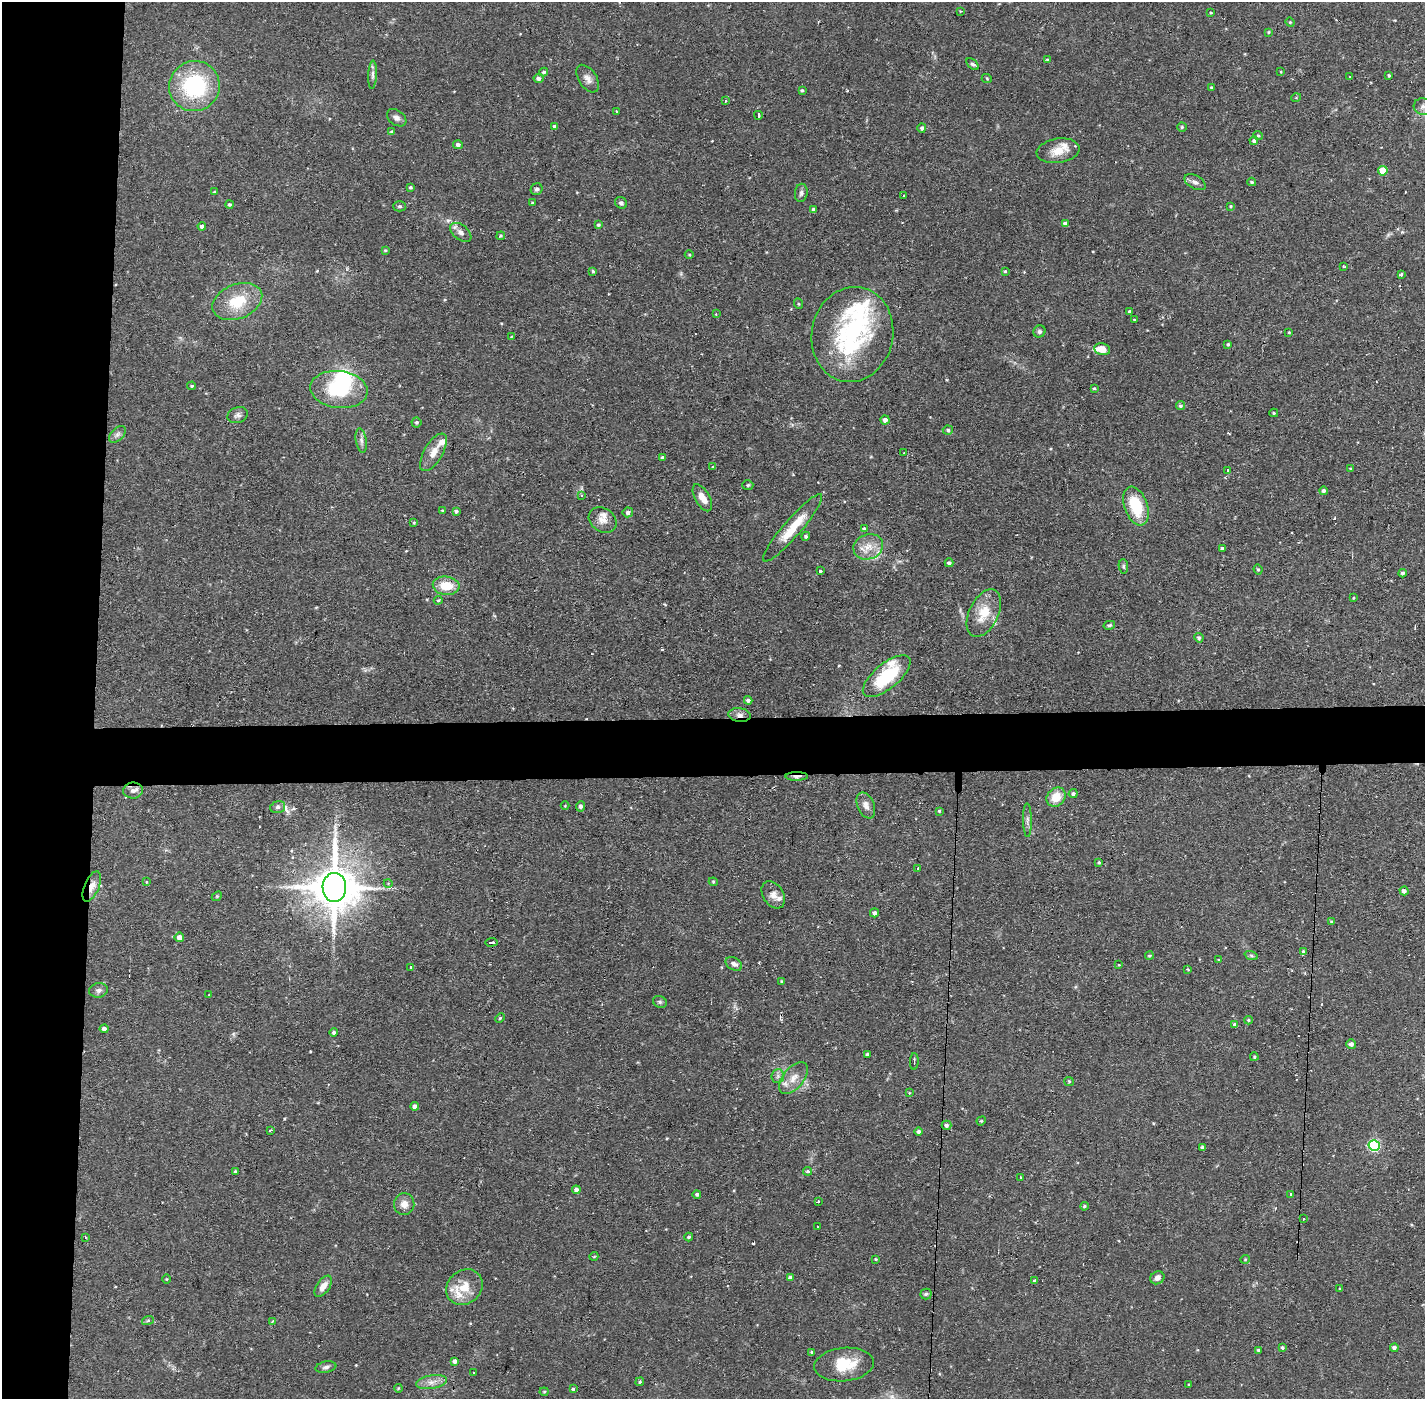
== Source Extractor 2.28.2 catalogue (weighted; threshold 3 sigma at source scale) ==
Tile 4 of 3 x 3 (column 1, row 2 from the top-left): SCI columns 1-1423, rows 1452-2848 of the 4269 x 4300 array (HDU 1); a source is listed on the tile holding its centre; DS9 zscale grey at full resolution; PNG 1427 x 1401 px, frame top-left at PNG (2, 2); each listed source drawn as its Kron ellipse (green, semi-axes under 4 px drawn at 4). Shown black and unused: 11% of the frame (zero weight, under 2 of 3 exposures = <1% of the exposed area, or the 3 px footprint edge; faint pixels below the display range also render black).
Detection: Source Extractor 2.28.2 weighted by HDU 2 'WHT'; one run over the whole footprint, this tile lists its part. Background 0.0744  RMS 0.0065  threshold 0.0293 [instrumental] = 3 sigma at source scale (4.5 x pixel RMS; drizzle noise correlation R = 1.50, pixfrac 1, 0.05/0.05 arcsec/px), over >= 5 px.
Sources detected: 227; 3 inside a brighter object's white glare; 3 cosmic-ray / hot-pixel residue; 1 long thin detection or spike segment (spike, bleed or trail) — neither listed nor drawn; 11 inside a brighter listed object's ellipse — not listed separately; the other 209 listed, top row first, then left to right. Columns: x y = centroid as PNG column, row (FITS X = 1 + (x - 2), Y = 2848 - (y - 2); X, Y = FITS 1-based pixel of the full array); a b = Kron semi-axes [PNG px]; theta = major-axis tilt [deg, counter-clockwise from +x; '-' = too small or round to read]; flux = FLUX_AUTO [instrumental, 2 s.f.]
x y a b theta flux
960 11 3 2 - 0.45
1211 13 4 2 - 0.6
1290 22 5 4 - 0.76
1269 32 4 3 - 0.64
1047 60 4 4 - 0.71
972 64 7 4 -41 1.5
544 72 4 4 - 1.4
1281 72 4 3 - 0.53
372 75 14 4 88 2.2
1389 75 3 2 - 0.83
1350 77 3 3 - 0.48
539 78 5 5 - 2.1
588 79 15 9 -56 4.1
987 79 5 3 - 0.61
194 86 25 25 - 63
1212 88 3 3 - 1.1
802 90 3 3 - 0.97
1296 98 5 3 - 0.54
725 100 3 3 - 1.5
1423 107 9 8 - 3.4
616 112 3 3 - 1.4
758 115 4 3 - 6.6
397 118 11 7 -36 2.7
554 127 3 3 - 5.3
1182 127 5 4 - 0.96
922 128 5 4 - 1.5
392 132 4 3 - 1.6
1258 136 5 4 - 0.8
1254 141 4 4 - 1.4
458 145 5 4 - 2.1
1058 151 22 12 8 9.5
1383 171 5 5 - 14
1195 182 11 6 -29 3
1252 182 4 3 - 0.93
410 187 3 3 - 1.1
537 189 6 5 - 1.6
215 192 4 3 - 0.76
801 193 9 6 81 2
904 195 3 2 - 0.82
532 203 4 3 - 0.67
621 203 6 5 - 1.6
229 204 4 4 - 1.1
400 206 6 5 - 1.2
1231 206 3 3 - 0.61
814 210 4 4 - 2.5
1065 224 4 4 - 2.3
598 225 4 3 - 1.1
202 226 4 4 - 1.7
461 232 12 7 -38 3.4
501 236 4 4 - 0.72
385 250 4 3 - 0.64
689 255 4 3 - 0.58
1344 267 3 2 - 0.61
593 271 4 3 - 0.96
1005 271 3 3 - 0.68
1401 274 3 3 - 4.1
237 301 26 17 22 23
799 304 5 3 - 0.6
1130 312 4 3 - 2
716 314 3 3 - 0.79
1135 320 4 3 - 1.1
1039 331 6 5 - 1.5
1289 332 3 3 - 0.57
852 334 48 40 79 92
511 337 4 3 - 0.42
1228 344 3 3 - 0.95
1102 349 8 6 -12 7.3
192 386 4 3 - 0.9
1094 388 4 3 - 0.88
339 389 29 18 -7 40
1180 406 4 4 - 1.2
1274 413 4 4 - 0.82
238 415 10 7 21 2.4
885 420 4 4 - 3
416 422 5 5 - 1.2
948 430 5 4 - 1.2
117 434 10 6 45 2.3
361 441 12 5 -80 2.3
434 452 21 9 60 8.1
904 453 3 3 - 0.49
662 458 4 4 - 1.3
713 467 4 4 - 0.61
1350 468 4 3 - 0.61
1227 471 3 3 - 2.5
748 485 5 4 - 1.1
1324 491 4 4 - 1.7
581 495 3 3 - 1.5
702 498 15 7 -60 6.3
1136 506 20 11 -70 26
442 510 3 3 - 0.66
456 511 4 3 - 1.6
628 512 5 5 - 1.9
603 520 15 11 -35 5.8
414 523 4 3 - 0.65
793 528 44 9 49 19
864 529 3 3 - 0.98
806 536 5 4 - 1.2
868 547 15 12 19 9
1222 548 3 3 - 1.3
949 563 4 4 - 1.7
1123 566 7 4 -84 1.1
1258 569 5 3 - 0.94
820 571 3 2 - 0.88
1403 573 4 4 - 1.4
446 586 13 9 -4 14
1354 598 4 2 - 0.54
438 600 4 3 - 0.79
984 613 25 14 64 16
1109 625 6 4 13 1.1
1199 638 5 4 - 1.5
887 676 29 12 40 38
748 700 4 4 - 2
739 715 11 7 -6 3.5
797 776 11 4 1 3.2
133 791 10 8 1 3.2
1073 794 4 4 - 1.4
1056 797 10 8 46 11
866 805 13 8 -67 4
565 806 4 3 - 0.47
580 806 5 4 - 2
278 807 8 5 15 1.6
939 811 4 4 - 0.77
1027 820 17 4 -89 2.6
1099 862 3 3 - 0.77
918 868 3 2 - 0.96
146 882 4 3 - 0.69
713 882 4 4 - 0.76
388 883 4 3 - 0.47
92 886 16 7 67 6.2
334 887 14 12 -88 2800
1404 891 4 4 - 2.7
773 895 15 10 -57 4.6
217 896 5 4 - 0.82
874 913 4 4 - 2.1
1331 922 4 3 - 0.63
179 937 5 4 - 4.4
491 942 6 2 4 2.5
1303 951 4 4 - 1.3
1251 955 7 4 -19 1.1
1149 956 4 4 - 0.9
1219 960 4 3 - 0.59
734 964 9 6 -30 2.9
1119 965 3 3 - 0.44
411 967 3 2 - 0.79
1188 969 4 3 - 0.58
782 981 4 3 - 0.87
98 990 9 7 12 2.4
209 995 3 2 - 0.46
660 1002 7 6 - 1.3
500 1018 5 3 - 0.67
1248 1020 4 4 - 0.76
1234 1025 4 4 - 1.2
104 1029 4 4 - 2.1
334 1033 4 4 - 1.7
1351 1044 5 5 - 2.3
867 1055 4 3 - 1.9
1254 1057 4 3 - 0.69
914 1061 8 2 88 1
778 1076 7 6 - 1.9
794 1078 19 10 51 7.8
1069 1081 5 4 - 0.68
909 1093 4 2 - 0.5
415 1106 4 4 - 3.4
981 1121 5 4 - 0.67
946 1125 5 4 - 1.4
271 1130 4 2 - 0.79
918 1132 4 4 - 1.6
1374 1146 5 5 - 86
1203 1148 3 3 - 2.2
808 1171 4 4 - 2.4
235 1172 3 3 - 0.86
1020 1177 3 3 - 2.1
576 1190 4 4 - 2.3
697 1194 4 4 - 1.3
1290 1194 3 3 - 1.8
818 1201 3 3 - 0.86
404 1204 11 10 - 5.2
1084 1206 4 3 - 0.86
1303 1219 3 3 - 0.84
817 1227 3 2 - 1.2
85 1237 3 3 - 0.62
689 1237 4 4 - 1.1
594 1256 4 3 - 0.54
876 1259 3 3 - 0.67
1245 1259 5 4 - 0.68
790 1278 4 4 - 2.2
1157 1278 7 6 - 3.6
166 1279 4 3 - 0.5
1035 1281 4 3 - 1.5
323 1286 12 6 55 5.9
464 1287 19 16 41 14
1340 1288 3 3 - 0.59
926 1294 5 5 - 1.1
148 1320 6 3 20 0.82
273 1321 4 4 - 0.71
1282 1348 4 3 - 1.3
1394 1348 4 4 - 1.8
1258 1350 3 3 - 1.1
812 1352 4 3 - 0.81
455 1361 4 4 - 2.3
844 1364 30 16 5 22
326 1367 10 5 11 2
473 1373 3 3 - 1.4
432 1382 15 7 10 4.9
640 1382 4 4 - 0.95
1189 1385 3 3 - 0.6
398 1388 4 4 - 0.55
573 1389 4 4 - 0.88
544 1392 4 4 - 0.72
Overlapping masked pixels (flux is a lower limit): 4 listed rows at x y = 739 715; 797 776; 92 886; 334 887
Isophote crosses this tile's border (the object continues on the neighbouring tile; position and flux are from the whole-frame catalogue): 1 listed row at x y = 1423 107